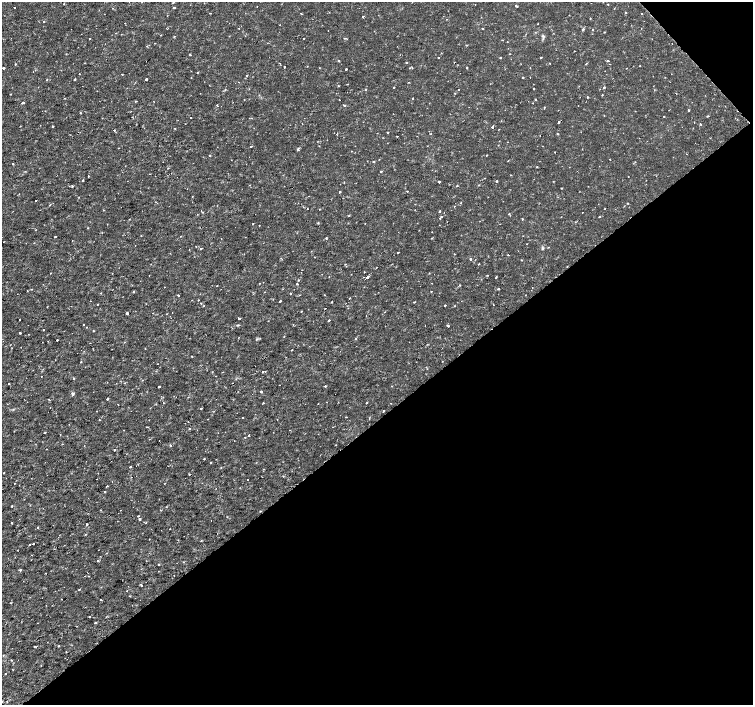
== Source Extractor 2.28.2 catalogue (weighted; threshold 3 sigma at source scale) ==
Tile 12 of 4 x 4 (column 4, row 3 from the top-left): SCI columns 4511-6012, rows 1615-3019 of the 6012 x 5975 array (HDU 1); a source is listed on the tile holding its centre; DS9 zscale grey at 2 x 2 block average (1 PNG px = mean of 2 x 2 image px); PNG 755 x 707 px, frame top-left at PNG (2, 2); no overlay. Shown black and unused: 42% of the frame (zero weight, under 2 of 3 exposures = <1% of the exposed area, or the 3 px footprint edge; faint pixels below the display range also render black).
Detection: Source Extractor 2.28.2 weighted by HDU 2 'WHT'; one run over the whole footprint, this tile lists its part. Background 3.55e-06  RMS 8.1e-04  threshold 0.00366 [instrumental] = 3 sigma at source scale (4.5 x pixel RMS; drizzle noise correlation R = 1.50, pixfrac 1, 0.0396/0.0396 arcsec/px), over >= 5 px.
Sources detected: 256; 5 cosmic-ray / hot-pixel residue — not listed; the other 251 listed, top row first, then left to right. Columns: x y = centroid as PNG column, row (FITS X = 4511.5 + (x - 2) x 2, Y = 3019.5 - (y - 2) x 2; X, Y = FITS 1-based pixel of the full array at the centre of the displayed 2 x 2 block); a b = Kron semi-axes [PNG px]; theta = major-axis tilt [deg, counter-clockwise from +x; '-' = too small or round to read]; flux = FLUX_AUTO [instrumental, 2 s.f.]
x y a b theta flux
173 3 3 2 - 0.16
64 4 2 2 - 0.069
516 6 4 2 - 0.17
174 7 2 2 - 0.28
14 8 2 2 - 0.17
112 8 2 2 - 0.061
626 12 2 2 - 0.15
210 13 2 2 - 0.096
301 13 2 2 - 0.13
641 14 2 2 - 0.48
363 17 2 2 - 0.22
590 18 2 2 - 0.11
44 22 2 2 - 0.24
482 28 2 2 - 0.1
583 29 2 2 - 0.64
593 29 2 2 - 0.13
641 29 2 2 - 0.093
328 30 2 2 - 0.06
304 38 2 2 - 0.21
344 38 2 2 - 0.12
90 39 2 2 - 0.22
507 42 2 2 - 0.071
147 46 2 2 - 0.089
190 54 2 2 - 0.18
500 57 2 2 - 0.2
541 57 2 2 - 0.27
339 61 3 2 - 0.14
608 61 2 2 - 0.26
406 62 2 2 - 0.15
15 64 2 2 - 0.25
307 66 2 2 - 0.088
639 66 2 2 - 0.11
284 67 2 2 - 0.18
3 68 2 2 - 0.55
466 68 2 2 - 0.41
346 69 2 2 - 0.26
197 72 2 2 - 0.11
79 74 2 2 - 0.075
122 74 2 2 - 0.12
247 75 2 2 - 0.23
523 77 2 2 - 0.33
146 79 2 2 - 0.41
47 80 2 2 - 0.3
74 80 2 2 - 0.2
347 84 2 2 - 0.13
338 86 3 2 - 0.095
394 87 2 2 - 0.22
604 87 2 2 - 0.39
534 88 2 2 - 0.33
365 89 2 2 - 0.3
458 89 2 2 - 0.092
455 93 2 2 - 0.12
10 94 2 2 - 0.094
602 95 2 2 - 0.098
587 97 2 2 - 0.33
65 98 2 2 - 0.11
412 98 2 2 - 0.21
244 99 2 2 - 0.081
536 99 2 2 - 0.17
339 100 3 2 - 0.08
136 101 2 2 - 0.1
23 102 3 2 - 0.3
532 103 2 2 - 0.14
217 105 2 2 - 0.23
344 105 2 2 - 0.4
544 107 2 2 - 0.11
688 110 2 2 - 0.26
80 113 2 2 - 0.23
664 116 2 2 - 0.13
708 116 3 2 - 0.13
191 117 2 2 - 0.1
558 122 2 2 - 0.52
694 122 2 2 - 0.089
700 124 2 2 - 0.14
53 126 2 2 - 0.13
492 127 3 2 - 0.18
175 128 2 2 - 0.095
114 130 2 2 - 0.22
387 133 2 2 - 0.13
430 134 2 2 - 0.11
558 134 2 2 - 0.12
397 136 2 2 - 0.25
710 138 2 2 - 0.073
499 141 2 2 - 0.086
251 146 2 2 - 0.21
118 148 2 2 - 0.089
298 150 4 2 - 0.19
352 151 2 2 - 0.071
210 155 2 2 - 0.22
486 155 2 2 - 0.084
610 159 2 2 - 0.079
373 161 2 2 - 0.26
635 162 2 2 - 0.095
13 164 2 2 - 0.13
537 167 2 2 - 0.26
381 171 2 2 - 0.19
88 176 2 2 - 0.12
485 178 2 2 - 0.076
83 180 2 2 - 0.34
497 181 2 2 - 0.26
439 182 2 2 - 0.62
72 186 3 2 - 0.13
457 186 2 2 - 0.22
561 188 2 2 - 0.12
407 191 2 2 - 0.16
340 192 2 2 - 0.36
19 194 2 2 - 0.076
36 200 2 2 - 0.16
156 202 2 2 - 0.086
628 203 2 2 - 0.11
49 205 2 2 - 0.12
307 209 2 2 - 0.12
605 209 2 2 - 0.3
104 210 2 2 - 0.1
440 211 2 2 - 0.52
509 214 2 2 - 0.16
349 216 2 2 - 0.14
441 217 2 2 - 0.21
599 217 2 2 - 0.32
440 218 2 2 - 0.076
522 219 2 2 - 0.16
318 223 2 2 - 0.17
253 224 2 2 - 0.17
55 237 2 2 - 0.19
326 238 2 2 - 0.2
221 239 2 2 - 0.064
548 247 2 2 - 0.087
542 248 4 3 - 0.23
189 249 2 2 - 0.15
201 249 2 2 - 0.25
398 252 2 2 - 0.17
454 254 2 2 - 0.13
508 255 3 2 - 0.096
315 257 2 2 - 0.077
470 259 3 2 - 0.21
479 264 2 2 - 0.084
149 275 2 2 - 0.088
367 277 2 2 - 1.2
298 280 2 2 - 0.11
431 283 2 2 - 0.1
297 284 2 2 - 0.17
460 285 2 2 - 0.16
532 288 2 2 - 0.062
32 289 3 2 - 0.078
499 289 2 2 - 0.27
431 291 2 2 - 0.12
133 292 2 2 - 0.24
101 293 2 2 - 0.16
290 293 2 2 - 0.13
178 295 2 2 - 0.18
349 298 2 2 - 0.19
198 300 2 2 - 0.096
280 301 2 2 - 0.25
332 302 2 2 - 0.14
414 302 2 2 - 0.12
445 305 2 2 - 0.38
454 306 2 2 - 0.13
325 308 2 2 - 0.079
301 311 2 2 - 0.15
172 312 2 2 - 0.074
127 313 2 2 - 0.4
153 313 2 2 - 0.057
366 316 2 2 - 0.11
239 318 2 2 - 0.34
19 319 2 2 - 0.16
329 320 2 2 - 0.35
268 321 2 2 - 0.083
83 324 2 2 - 0.29
238 325 3 2 - 0.21
293 325 2 2 - 0.13
448 326 2 2 - 0.32
43 330 2 2 - 0.086
93 331 3 2 - 0.098
20 333 2 2 - 0.5
284 336 2 2 - 0.1
355 339 2 2 - 0.28
57 340 2 2 - 0.39
90 343 2 2 - 0.087
145 348 2 2 - 0.092
292 350 2 2 - 0.16
192 356 2 2 - 0.15
81 362 2 2 - 0.17
157 364 2 2 - 0.072
156 371 2 2 - 0.079
262 372 2 2 - 0.2
74 378 3 2 - 0.17
143 380 2 2 - 0.096
325 386 2 2 - 0.44
159 387 2 2 - 0.79
261 392 2 2 - 0.45
73 394 4 3 - 0.27
107 399 2 2 - 0.53
163 403 2 2 - 0.069
366 403 2 2 - 0.19
201 409 2 2 - 0.14
97 411 2 2 - 0.17
384 411 2 2 - 0.14
242 417 2 2 - 0.1
346 417 2 2 - 0.14
99 420 2 2 - 0.11
149 420 2 2 - 0.11
190 429 2 2 - 0.19
290 430 2 2 - 0.1
45 432 2 2 - 0.16
249 435 2 2 - 0.14
245 437 2 2 - 0.11
171 445 2 2 - 0.16
114 450 2 2 - 0.17
204 459 2 2 - 0.17
211 462 2 2 - 0.12
130 467 2 2 - 0.49
4 473 2 2 - 0.12
189 474 2 2 - 0.088
14 484 2 2 - 0.071
107 486 3 2 - 0.13
105 491 2 2 - 0.077
12 506 2 2 - 0.13
138 516 2 2 - 0.19
140 519 3 2 - 0.38
11 523 2 2 - 0.15
87 524 2 2 - 0.65
38 527 2 2 - 0.19
170 529 2 2 - 0.12
86 534 2 2 - 0.1
33 544 2 2 - 0.27
29 545 2 2 - 0.81
17 550 2 2 - 0.063
32 555 2 2 - 0.087
31 560 2 2 - 0.081
98 561 2 2 - 0.22
184 562 2 2 - 0.11
159 565 2 2 - 0.35
20 570 2 2 - 0.3
45 573 2 2 - 0.079
88 576 2 2 - 0.22
141 585 2 2 - 0.24
79 589 3 2 - 0.11
127 591 2 2 - 0.068
129 596 2 2 - 0.084
61 599 2 2 - 0.075
101 600 2 2 - 0.18
10 603 2 2 - 0.13
132 605 2 2 - 0.088
89 616 2 2 - 0.16
95 623 2 2 - 0.53
59 646 2 2 - 0.15
34 647 3 2 - 0.11
66 652 2 2 - 0.077
3 655 2 2 - 0.13
13 670 2 2 - 0.069
6 673 2 2 - 0.11
Isophote crosses this tile's border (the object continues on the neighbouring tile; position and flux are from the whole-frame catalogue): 1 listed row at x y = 173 3
Diffuse or blended objects may show on this block-average render without a row.